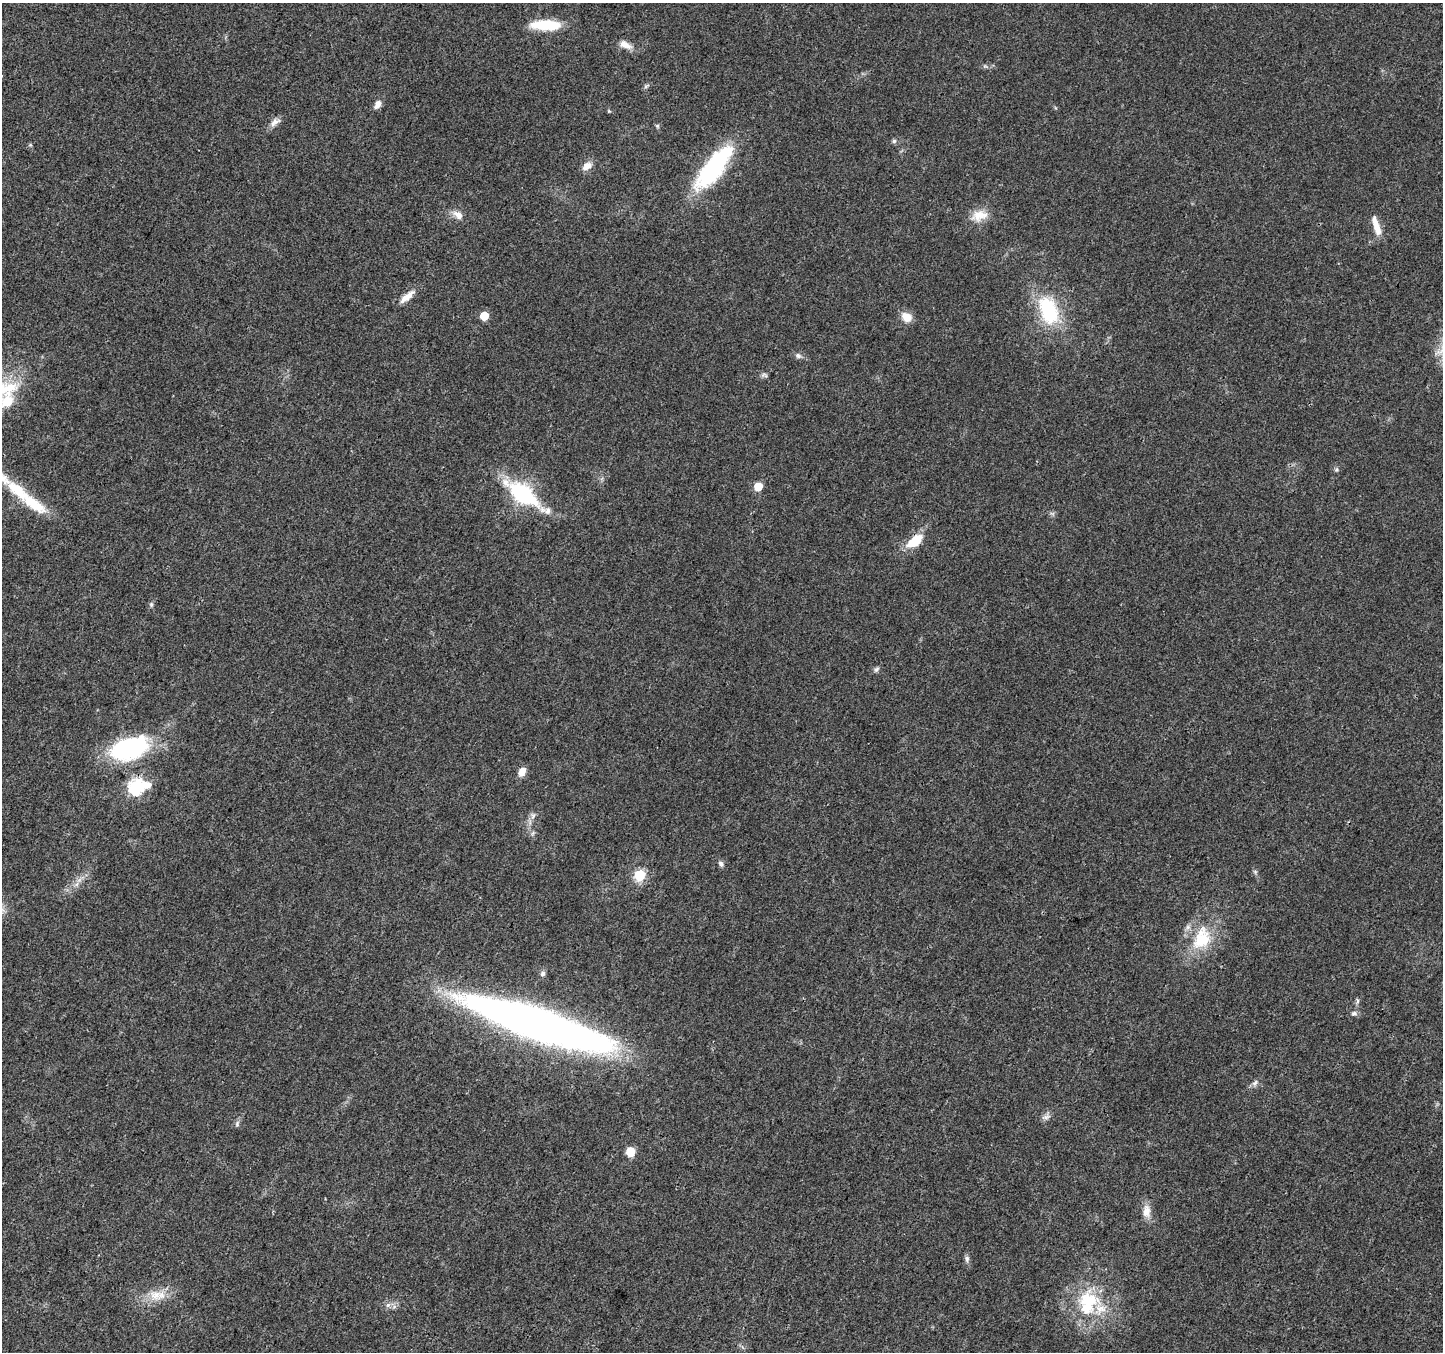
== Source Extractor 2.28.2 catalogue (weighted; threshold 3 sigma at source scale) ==
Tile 7 of 4 x 4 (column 3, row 2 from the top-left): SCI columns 2891-4331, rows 2969-4318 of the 5773 x 5868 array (HDU 1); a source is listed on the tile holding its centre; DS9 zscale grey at full resolution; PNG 1445 x 1354 px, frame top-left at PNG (2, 3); no overlay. Shown black and unused: <1% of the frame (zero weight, under 3 of 4 exposures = <1% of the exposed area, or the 3 px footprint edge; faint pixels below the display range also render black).
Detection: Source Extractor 2.28.2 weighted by HDU 2 'WHT'; one run over the whole footprint, this tile lists its part. Background 0.0174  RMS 0.0028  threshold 0.0127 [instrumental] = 3 sigma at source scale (4.5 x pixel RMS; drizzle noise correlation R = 1.50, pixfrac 1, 0.0396/0.0396 arcsec/px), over >= 5 px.
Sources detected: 59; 4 inside a brighter listed object's ellipse — not listed separately; the other 55 listed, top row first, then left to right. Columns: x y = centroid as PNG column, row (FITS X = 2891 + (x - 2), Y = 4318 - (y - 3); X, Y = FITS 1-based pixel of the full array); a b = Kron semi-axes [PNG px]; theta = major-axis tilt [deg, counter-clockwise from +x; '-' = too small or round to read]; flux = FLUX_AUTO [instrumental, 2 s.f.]
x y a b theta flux
546 25 33 10 -1 11
625 45 18 8 -24 2.5
985 66 5 5 - 0.46
646 86 9 4 35 0.55
377 104 11 7 61 1.7
609 111 5 4 - 0.31
275 122 16 8 35 1.8
657 126 6 5 - 0.46
894 141 6 6 - 0.57
587 166 13 8 36 2.4
714 168 62 19 52 31
458 215 16 9 -36 2.3
979 215 23 14 14 4.6
1376 226 26 8 -73 3.8
407 296 23 7 41 2.9
1048 311 36 21 -69 20
484 316 6 5 - 6.9
907 317 13 10 -30 3.3
798 356 8 7 - 0.99
764 375 10 5 -11 0.67
5 389 49 21 23 17
1336 470 7 4 58 0.45
2 478 30 10 -40 4.4
758 486 5 5 - 7.7
522 494 45 20 -36 25
34 504 42 15 -35 9.6
1052 513 7 4 -19 0.54
915 541 18 10 38 7.9
151 605 7 5 -90 0.56
876 669 9 5 45 0.7
130 748 43 24 18 33
522 772 11 7 58 2.4
148 785 8 7 - 2.5
136 786 7 7 - 66
533 815 9 6 74 1.1
533 833 7 4 71 0.52
721 864 9 6 -56 0.89
1255 872 6 6 - 0.49
639 875 6 6 - 26
79 880 7 5 44 1.1
2 910 8 5 33 0.88
1202 938 36 25 66 14
543 974 7 6 - 0.78
1357 1001 7 4 88 0.56
1354 1013 9 6 9 0.85
538 1023 139 25 -18 230
1255 1083 11 6 52 1.1
1046 1117 14 6 18 1.2
237 1124 9 6 76 0.72
630 1152 6 5 - 11
1146 1211 19 10 -89 2.9
967 1259 9 6 -89 0.85
156 1295 19 16 -11 5.1
1090 1301 35 28 -14 17
388 1305 6 6 - 0.93
Isophote crosses this tile's border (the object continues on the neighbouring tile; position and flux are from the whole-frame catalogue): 3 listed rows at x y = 5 389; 2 478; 2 910